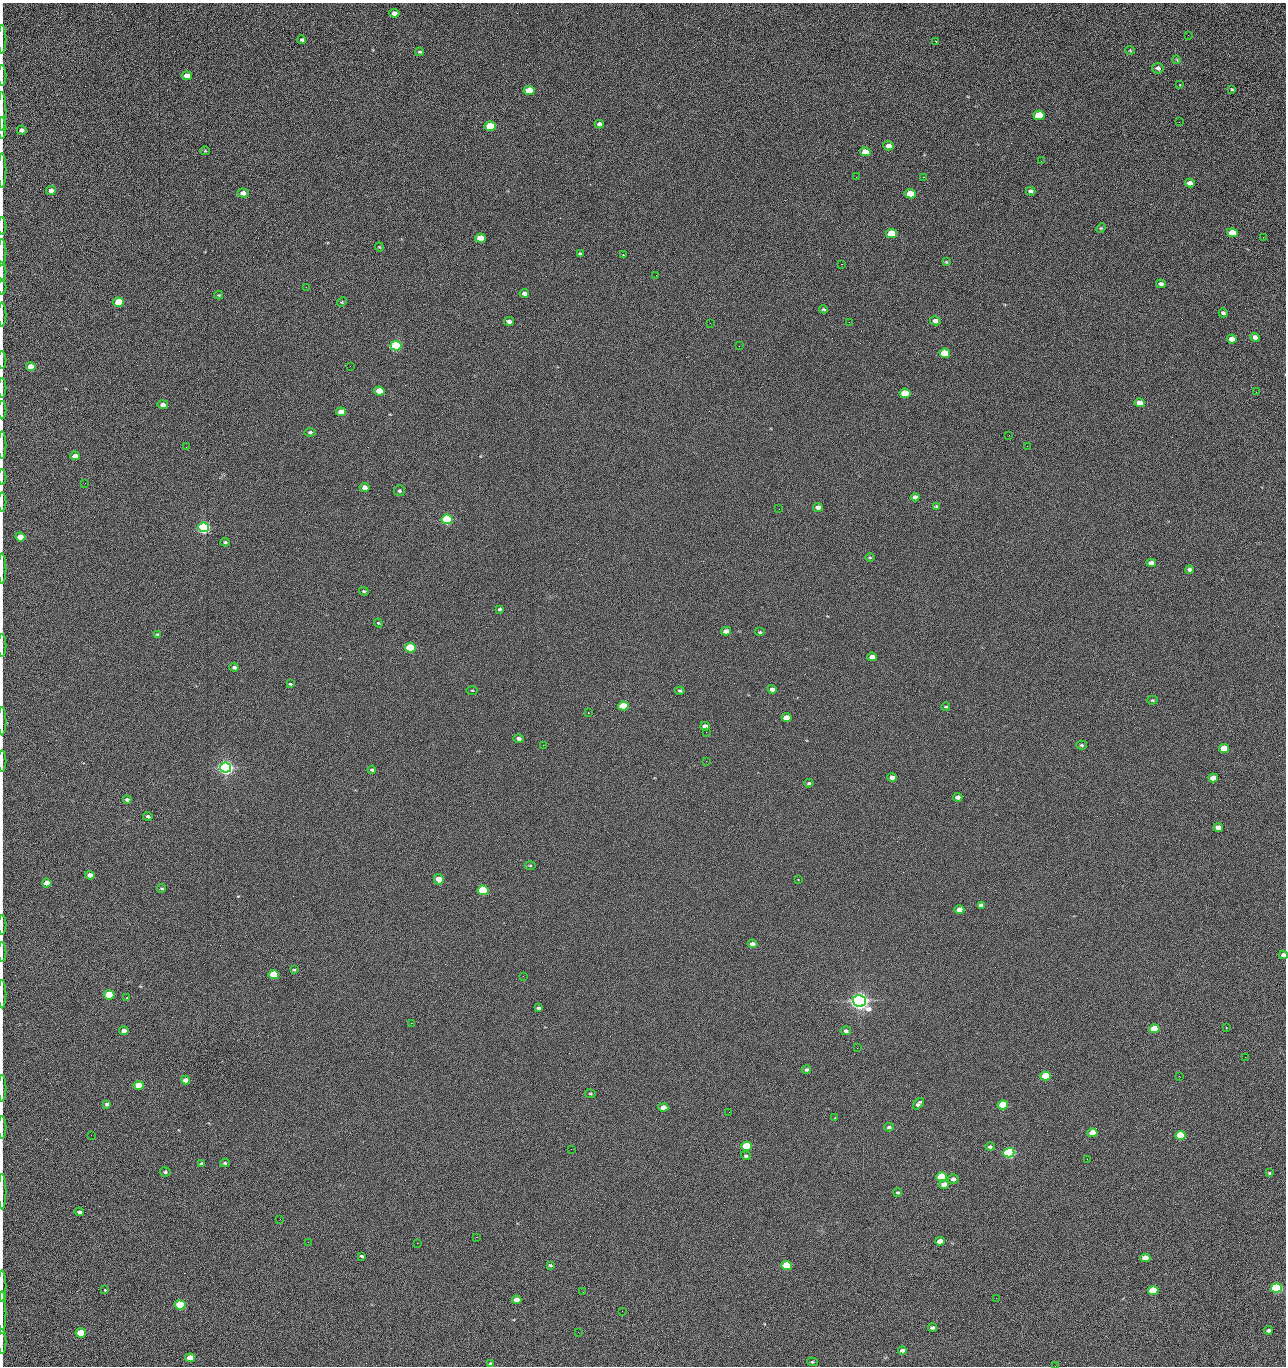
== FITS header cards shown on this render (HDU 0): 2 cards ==
NAXIS1  =                 1284 /fastest changing axis
NAXIS2  =                 1364 /next to fastest changing axis

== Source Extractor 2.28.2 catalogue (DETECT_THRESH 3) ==
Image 1284 x 1364 px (HDU 0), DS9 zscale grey, 1 PNG px = 1 image px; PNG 1288 x 1368 px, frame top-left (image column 1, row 1364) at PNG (2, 3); each listed source drawn as its Kron ellipse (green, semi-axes under 4 px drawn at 4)
Background 125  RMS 14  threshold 43.3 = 3 sigma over >= 5 px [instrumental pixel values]
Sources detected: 228; all 228 listed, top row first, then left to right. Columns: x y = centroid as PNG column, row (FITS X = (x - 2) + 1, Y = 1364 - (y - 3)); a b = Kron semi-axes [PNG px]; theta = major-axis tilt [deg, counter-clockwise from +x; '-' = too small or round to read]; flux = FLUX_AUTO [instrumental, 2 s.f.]
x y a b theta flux
394 13 5 4 - 5.2e+03
1188 35 2 2 - 1.2e+03
2 39 14 2 90 2.8e+03
302 40 4 4 - 1.4e+03
936 41 3 2 - 9.9e+02
1130 50 5 4 - 1.0e+03
420 52 4 3 - 1.1e+03
1177 60 4 3 - 9.0e+02
1158 68 6 5 - 3.1e+03
2 76 10 2 90 1.7e+03
187 76 5 4 - 9.0e+03
1179 85 3 2 - 1.4e+03
1232 89 4 3 - 1.1e+03
529 90 5 4 - 2.4e+04
2 111 19 2 90 4.0e+03
1039 115 5 4 - 4.5e+04
1179 122 2 2 - 1.2e+03
599 124 4 4 - 3.6e+03
490 126 5 4 - 5.5e+04
2 128 11 2 90 2.2e+03
22 130 5 4 - 3.3e+03
889 146 5 4 - 6.6e+03
205 151 5 4 - 1.0e+03
865 152 5 4 - 1.6e+04
1041 161 2 2 - 1.9e+03
2 170 17 2 90 2.7e+03
856 177 2 2 - 2.2e+03
923 177 2 2 - 1.8e+04
1190 183 5 4 - 4.0e+03
51 190 5 4 - 5.1e+03
1031 191 5 3 - 2.7e+03
243 193 5 4 - 6.0e+03
910 194 5 4 - 2.9e+04
2 226 9 2 90 1.5e+03
1101 228 5 4 - 1.1e+03
1232 233 5 4 - 2.5e+04
892 234 5 4 - 4.3e+04
1263 237 2 2 - 9.2e+02
480 238 5 4 - 2.1e+04
379 247 4 4 - 9.6e+02
2 252 13 2 90 2.4e+03
581 254 4 3 - 1.7e+03
623 255 3 2 - 8.8e+02
946 262 3 3 - 9.8e+02
841 264 2 2 - 2.7e+04
2 272 10 2 90 1.9e+03
656 275 2 2 - 4.6e+02
1161 284 5 4 - 2.7e+03
2 287 8 2 90 1.3e+03
306 287 3 2 - 7.7e+02
524 293 5 3 - 3.1e+03
219 295 4 4 - 9.5e+02
119 302 5 4 - 5.3e+04
342 302 5 4 - 1.1e+03
823 309 4 3 - 1.2e+03
1223 313 4 4 - 2.3e+03
2 314 12 2 90 2.1e+03
509 321 5 4 - 5.1e+03
935 321 5 4 - 3.8e+03
849 322 2 2 - 6.3e+02
710 323 2 2 - 3.3e+03
1255 337 4 4 - 4.4e+03
1232 339 5 4 - 1.0e+04
396 346 5 5 - 1.6e+05
739 346 2 2 - 4.6e+02
945 353 5 4 - 4.1e+04
2 360 9 2 90 1.6e+03
350 366 2 2 - 2.4e+03
31 367 5 4 - 1.2e+04
2 388 10 2 90 1.6e+03
379 391 5 4 - 2.1e+04
1256 392 3 2 - 1.3e+03
905 393 5 4 - 3.4e+04
1139 403 5 4 - 1.0e+04
163 405 5 4 - 5.2e+03
2 410 9 2 90 1.7e+03
341 412 5 4 - 9.8e+03
310 432 5 4 - 1.7e+03
1009 435 2 2 - 3.4e+03
2 445 14 2 90 2.3e+03
1027 446 2 2 - 5.3e+02
186 447 2 2 - 2.8e+03
75 456 5 4 - 6.1e+03
2 477 7 2 90 9.4e+02
85 483 3 2 - 9.0e+02
365 487 5 4 - 5.6e+03
399 491 5 5 - 1.8e+03
915 497 4 4 - 3.5e+03
2 502 9 2 90 1.4e+03
936 506 4 3 - 1.1e+03
818 507 5 4 - 4.9e+03
779 509 2 2 - 3.9e+02
447 519 5 5 - 2.0e+05
204 527 5 5 - 3.3e+05
20 537 5 4 - 2.0e+04
225 542 4 4 - 1.6e+03
870 557 4 3 - 9.9e+02
1151 563 5 4 - 5.5e+03
2 569 15 2 90 2.3e+03
1189 569 4 3 - 2.3e+03
364 591 5 3 - 1.1e+03
500 609 4 3 - 1.4e+03
378 623 4 4 - 9.2e+02
726 631 5 4 - 5.5e+03
760 632 5 4 - 1.3e+03
157 634 3 3 - 9.6e+02
2 645 11 2 90 1.7e+03
410 648 5 4 - 9.3e+04
872 657 5 4 - 7.5e+03
234 667 5 4 - 2.1e+03
290 684 3 3 - 1.1e+03
772 689 4 4 - 4.0e+03
472 690 5 3 - 9.4e+02
680 691 5 3 - 1.4e+03
1152 700 5 4 - 1.1e+03
623 706 5 4 - 5.2e+04
946 707 4 3 - 9.4e+02
588 713 2 2 - 5.6e+02
786 718 5 4 - 1.5e+04
2 721 14 2 90 2.2e+03
705 726 5 4 - 3.8e+03
706 732 2 2 - 7.1e+02
519 739 5 4 - 2.8e+03
543 745 2 2 - 3.2e+03
1082 745 5 4 - 1.4e+03
1224 749 5 4 - 2.7e+04
2 761 10 2 90 1.6e+03
706 761 2 2 - 2.2e+03
225 768 5 5 - 7.0e+05
372 770 4 3 - 1.5e+03
892 778 5 4 - 6.0e+03
1213 778 5 4 - 1.4e+04
809 783 4 3 - 1.5e+03
958 797 5 4 - 4.0e+03
127 800 4 3 - 2.1e+03
148 816 5 4 - 2.1e+03
1218 827 5 4 - 6.1e+03
530 865 5 3 - 9.5e+02
90 875 4 4 - 5.9e+03
439 879 5 5 - 1.4e+04
798 880 3 2 - 5.4e+02
47 883 4 4 - 1.0e+04
161 888 4 3 - 1.2e+03
483 890 5 4 - 1.3e+05
981 905 4 4 - 3.0e+03
959 910 5 4 - 1.0e+04
2 925 10 2 90 1.5e+03
752 944 5 4 - 3.6e+03
2 952 10 2 90 1.4e+03
1283 955 4 4 - 4.1e+03
294 970 3 2 - 9.9e+02
274 974 5 4 - 3.4e+04
523 976 2 2 - 2.1e+03
2 994 14 2 90 2.2e+03
109 995 5 4 - 5.4e+04
127 997 2 2 - 5.7e+02
859 1001 6 5 - 1.0e+06
538 1008 4 3 - 1.8e+03
411 1023 2 2 - 5.3e+03
1226 1027 2 2 - 6.2e+02
1154 1029 5 4 - 3.0e+04
124 1031 4 4 - 6.3e+03
846 1031 5 4 - 2.5e+03
857 1048 2 2 - 1.4e+03
1245 1057 2 2 - 1.8e+03
806 1070 4 4 - 2.0e+03
1046 1076 5 4 - 4.9e+04
1179 1076 2 2 - 2.6e+03
186 1080 4 4 - 7.1e+03
139 1086 5 4 - 3.2e+04
2 1088 13 2 90 2.1e+03
590 1094 5 3 - 9.6e+02
107 1104 4 3 - 2.0e+03
918 1104 7 4 49 2.6e+03
1003 1105 5 4 - 4.5e+04
663 1107 5 4 - 8.9e+03
729 1112 2 2 - 9.1e+02
835 1117 3 2 - 5.6e+02
2 1127 11 2 90 1.7e+03
889 1127 4 3 - 1.8e+03
1092 1133 5 4 - 1.7e+04
91 1135 2 2 - 2.4e+03
1180 1135 5 4 - 5.9e+04
746 1146 5 4 - 8.1e+04
990 1147 5 4 - 2.2e+03
571 1149 3 2 - 9.3e+02
1009 1153 5 4 - 2.8e+05
746 1156 5 4 - 1.7e+03
1087 1159 3 2 - 1.4e+03
225 1163 5 4 - 1.3e+03
201 1164 4 3 - 2.6e+03
165 1172 5 4 - 1.8e+03
1269 1173 4 3 - 1.0e+03
942 1177 5 4 - 8.7e+04
953 1179 5 5 - 3.8e+03
944 1184 5 4 - 9.8e+03
2 1192 18 2 90 3.1e+03
898 1192 4 4 - 1.3e+03
79 1212 5 3 - 2.3e+03
280 1219 2 2 - 2.1e+03
476 1237 2 2 - 8.6e+03
940 1241 5 4 - 9.1e+03
308 1242 2 2 - 1.8e+03
417 1243 2 2 - 5.4e+03
361 1256 4 3 - 1.5e+03
1145 1258 5 4 - 1.4e+04
550 1265 4 3 - 1.6e+03
787 1265 5 4 - 8.3e+04
2 1286 16 2 90 2.5e+03
1276 1288 5 4 - 2.0e+05
105 1290 3 3 - 1.2e+03
1153 1290 5 4 - 4.7e+04
583 1292 2 2 - 4.2e+02
996 1298 2 2 - 2.7e+03
517 1300 5 4 - 8.1e+03
180 1305 5 4 - 1.0e+05
622 1311 2 2 - 7.2e+02
2 1312 21 2 90 3.5e+03
932 1328 4 3 - 2.3e+03
1268 1330 4 3 - 3.0e+03
578 1332 2 2 - 3.5e+03
81 1333 5 4 - 5.6e+04
2 1341 12 2 90 2.3e+03
902 1350 4 3 - 3.4e+03
190 1358 5 4 - 1.9e+04
812 1362 5 4 - 1.2e+03
491 1364 4 3 - 1.7e+03
1055 1366 2 2 - 2.0e+03
At the frame edge (FLAGS 8, measured only in part): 31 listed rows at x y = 2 39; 2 76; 2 111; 2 128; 2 170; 2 226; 2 252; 2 272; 2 287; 2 314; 2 360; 2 388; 2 410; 2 445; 2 477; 2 502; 2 569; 2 645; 2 721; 2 761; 2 925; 2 952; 1283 955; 2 994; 2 1088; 2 1127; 2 1192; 2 1286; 2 1312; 2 1341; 1055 1366

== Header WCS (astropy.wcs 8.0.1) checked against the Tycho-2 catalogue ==
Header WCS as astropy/WCSLIB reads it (CRVAL/CRPIX/CD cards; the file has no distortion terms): RA---TAN/DEC--TAN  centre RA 15:41:40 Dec +51:59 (235.42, +51.98 deg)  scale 1.26 arcsec/px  FOV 26.9' x 28.5'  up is +92 deg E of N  parity flipped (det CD > 0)
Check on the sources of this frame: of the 60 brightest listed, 11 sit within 2.0 arcsec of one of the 11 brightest Tycho-2 stars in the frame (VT <= 12.29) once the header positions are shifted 0.57 arcsec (0.46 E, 0.33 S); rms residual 1.04 arcsec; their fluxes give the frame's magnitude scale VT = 24.59 - 2.5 log10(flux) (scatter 0.19 mag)
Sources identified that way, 11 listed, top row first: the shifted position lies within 2.0 arcsec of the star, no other Tycho-2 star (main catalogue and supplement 1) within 4.0 arcsec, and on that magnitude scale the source's flux lands within +1.5 / -3 mag of the star's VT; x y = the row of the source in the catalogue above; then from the Tycho-2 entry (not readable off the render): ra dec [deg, ICRS J2000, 3 dp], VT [Tycho-2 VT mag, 2 dp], TYC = Tycho-2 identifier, HIP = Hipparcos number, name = IAU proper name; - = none
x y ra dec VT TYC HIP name
396 346 235.614 +52.064 11.61 3489-1132-1 - -
447 519 235.514 +52.049 11.19 3489-1407-1 - -
204 527 235.515 +52.133 11.12 3489-1380-1 - -
225 768 235.378 +52.130 9.31 3489-1322-1 76850 -
483 890 235.303 +52.042 11.52 3489-958-1 - -
859 1001 235.232 +51.912 9.59 3489-824-1 - -
1009 1153 235.143 +51.862 10.97 3489-1016-1 - -
942 1177 235.131 +51.886 12.29 3489-908-1 - -
787 1265 235.084 +51.941 11.45 3489-1346-1 - -
1276 1288 235.062 +51.771 11.53 3489-1453-1 - -
180 1305 235.075 +52.152 11.74 3489-912-1 - -